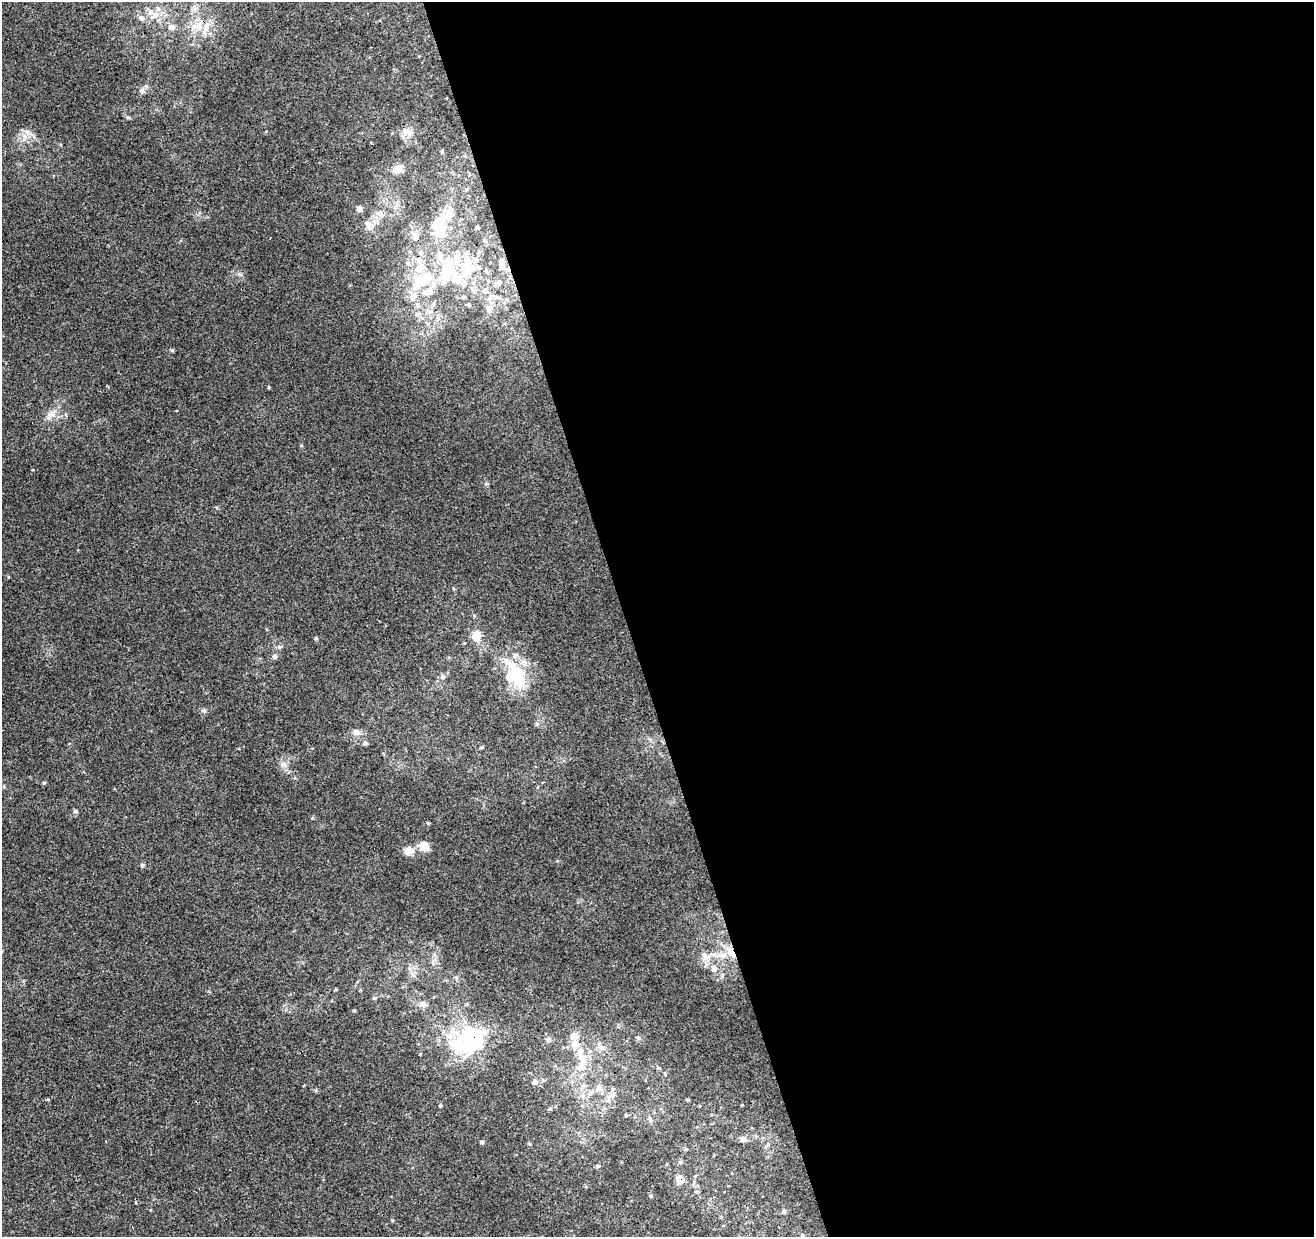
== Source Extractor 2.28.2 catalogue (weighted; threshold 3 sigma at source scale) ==
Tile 8 of 4 x 4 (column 4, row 2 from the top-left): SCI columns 3996-5307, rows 2596-3830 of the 5363 x 5139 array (HDU 1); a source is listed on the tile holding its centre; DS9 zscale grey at full resolution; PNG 1316 x 1239 px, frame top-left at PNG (2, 2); no overlay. Shown black and unused: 52% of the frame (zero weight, under 3 of 4 exposures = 5% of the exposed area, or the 3 px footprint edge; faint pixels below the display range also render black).
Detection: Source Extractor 2.28.2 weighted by HDU 2 'WHT'; one run over the whole footprint, this tile lists its part. Background 0.00135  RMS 0.0036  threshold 0.0163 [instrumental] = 3 sigma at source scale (4.5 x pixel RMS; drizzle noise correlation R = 1.50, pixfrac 1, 0.0396/0.0396 arcsec/px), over >= 5 px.
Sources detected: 99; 7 inside a brighter object's white glare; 2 cosmic-ray / hot-pixel residue — not listed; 17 inside a brighter listed object's ellipse — not listed separately; the other 73 listed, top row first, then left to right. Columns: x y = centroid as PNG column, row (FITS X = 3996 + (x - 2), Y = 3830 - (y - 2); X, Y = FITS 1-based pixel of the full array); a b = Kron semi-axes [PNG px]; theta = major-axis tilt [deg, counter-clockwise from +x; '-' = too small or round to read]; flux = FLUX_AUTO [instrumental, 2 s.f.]
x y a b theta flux
154 16 8 6 27 1.7
142 18 6 6 - 1.3
198 26 20 9 25 4.9
171 27 9 7 -22 1.6
142 90 9 6 63 1.1
128 117 6 4 -19 0.48
406 131 8 6 31 1.6
25 137 13 7 81 2.5
398 169 5 5 - 15
467 189 6 3 18 0.41
359 208 8 7 - 1.1
380 214 12 8 -36 2.3
369 226 13 8 -79 2.2
478 227 5 4 - 0.4
438 230 28 20 -63 12
415 237 9 8 - 2.2
501 263 9 7 -80 1.1
420 266 27 14 86 9.5
449 271 44 29 69 30
499 282 6 5 - 0.92
485 291 7 6 - 1.3
413 296 11 10 - 3
490 298 7 6 - 1.1
469 305 5 4 - 0.5
489 308 8 7 - 2.1
428 312 9 7 -37 1.6
269 387 5 3 - 0.3
176 410 3 2 - 0.25
51 415 20 9 45 3.5
476 636 11 8 77 5.6
316 638 5 4 - 0.48
279 646 6 4 -1 0.67
274 656 6 5 - 1.2
513 675 32 22 -87 18
443 677 6 6 - 0.94
537 724 6 5 - 0.7
356 732 11 7 -59 1.6
365 743 6 5 - 0.94
481 747 4 4 - 0.52
283 764 9 6 -15 1.4
44 782 5 3 - 0.36
75 811 6 5 - 0.62
428 823 5 4 - 0.36
424 846 12 10 -35 4.1
409 851 12 10 13 3.2
142 865 6 5 - 0.59
731 952 20 7 -50 4.1
715 955 21 5 -13 3
714 968 9 9 - 1.8
374 998 6 4 41 0.51
423 1004 9 8 - 1.7
449 1036 11 10 - 3.8
574 1036 10 9 - 3.1
473 1039 23 20 71 39
583 1058 17 12 -66 6.1
658 1068 5 4 - 0.42
535 1082 7 6 - 1.1
584 1085 7 4 18 0.7
599 1087 12 9 87 2
688 1100 4 4 - 0.39
441 1105 5 3 - 0.4
742 1105 3 2 - 0.3
649 1119 7 6 - 0.9
743 1139 9 7 -15 1.4
482 1142 5 4 - 0.53
529 1144 5 4 - 0.43
767 1144 9 4 55 0.7
680 1162 6 5 - 0.63
598 1166 5 5 - 0.49
680 1179 9 8 - 3.2
651 1196 6 4 -90 0.43
784 1211 6 6 - 0.75
802 1235 4 4 - 0.43
Overlapping masked pixels (flux is a lower limit): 3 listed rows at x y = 731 952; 473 1039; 680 1179
Unlisted compact peaks at least as high as the median listed source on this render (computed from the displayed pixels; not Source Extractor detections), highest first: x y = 172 350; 204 711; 312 818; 301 445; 392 1220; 239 274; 316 1090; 266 131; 456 977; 557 861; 453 588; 486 483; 638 1038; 665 1074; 216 508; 550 1109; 60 144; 626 1115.